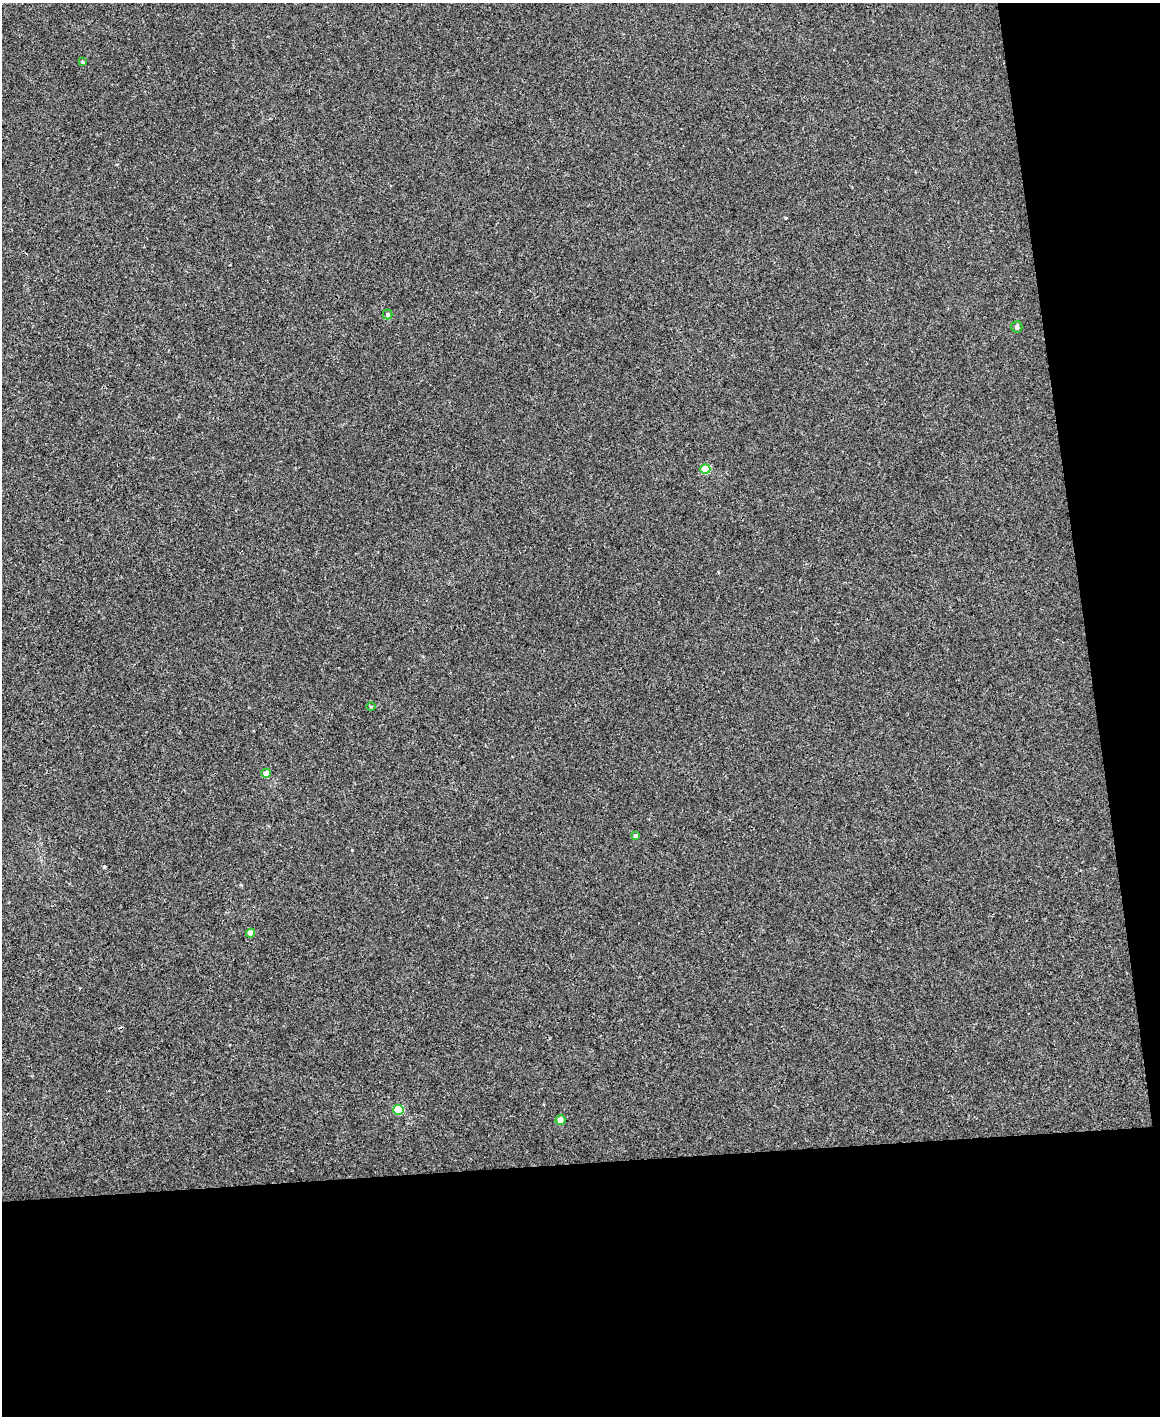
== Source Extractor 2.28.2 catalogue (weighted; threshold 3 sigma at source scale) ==
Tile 12 of 4 x 3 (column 4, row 3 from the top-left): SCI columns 3473-4630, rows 134-1547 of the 4630 x 4614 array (HDU 1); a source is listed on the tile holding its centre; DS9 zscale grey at full resolution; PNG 1162 x 1418 px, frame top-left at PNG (2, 3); each listed source drawn as its Kron ellipse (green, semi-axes under 4 px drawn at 4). Shown black and unused: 24% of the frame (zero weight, under 3 of 4 exposures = <1% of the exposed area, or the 3 px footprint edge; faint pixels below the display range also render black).
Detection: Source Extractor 2.28.2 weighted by HDU 2 'WHT'; one run over the whole footprint, this tile lists its part. Background 0.00112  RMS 0.0035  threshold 0.0157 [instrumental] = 3 sigma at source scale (4.5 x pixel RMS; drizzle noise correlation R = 1.50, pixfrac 1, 0.05/0.05 arcsec/px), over >= 5 px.
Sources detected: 11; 1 cosmic-ray / hot-pixel residue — neither listed nor drawn; the other 10 listed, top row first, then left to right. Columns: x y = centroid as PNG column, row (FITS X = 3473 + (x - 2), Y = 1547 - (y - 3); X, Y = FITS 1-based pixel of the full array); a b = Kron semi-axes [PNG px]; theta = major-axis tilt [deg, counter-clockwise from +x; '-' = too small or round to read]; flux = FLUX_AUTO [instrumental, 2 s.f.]
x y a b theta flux
82 62 3 2 - 0.43
388 314 5 4 - 0.83
1017 327 5 5 - 0.66
705 469 5 5 - 11
371 707 4 3 - 0.29
266 773 4 4 - 2.8
636 836 4 4 - 1.5
251 933 4 4 - 3.3
398 1110 5 5 - 13
560 1120 5 4 - 2.5